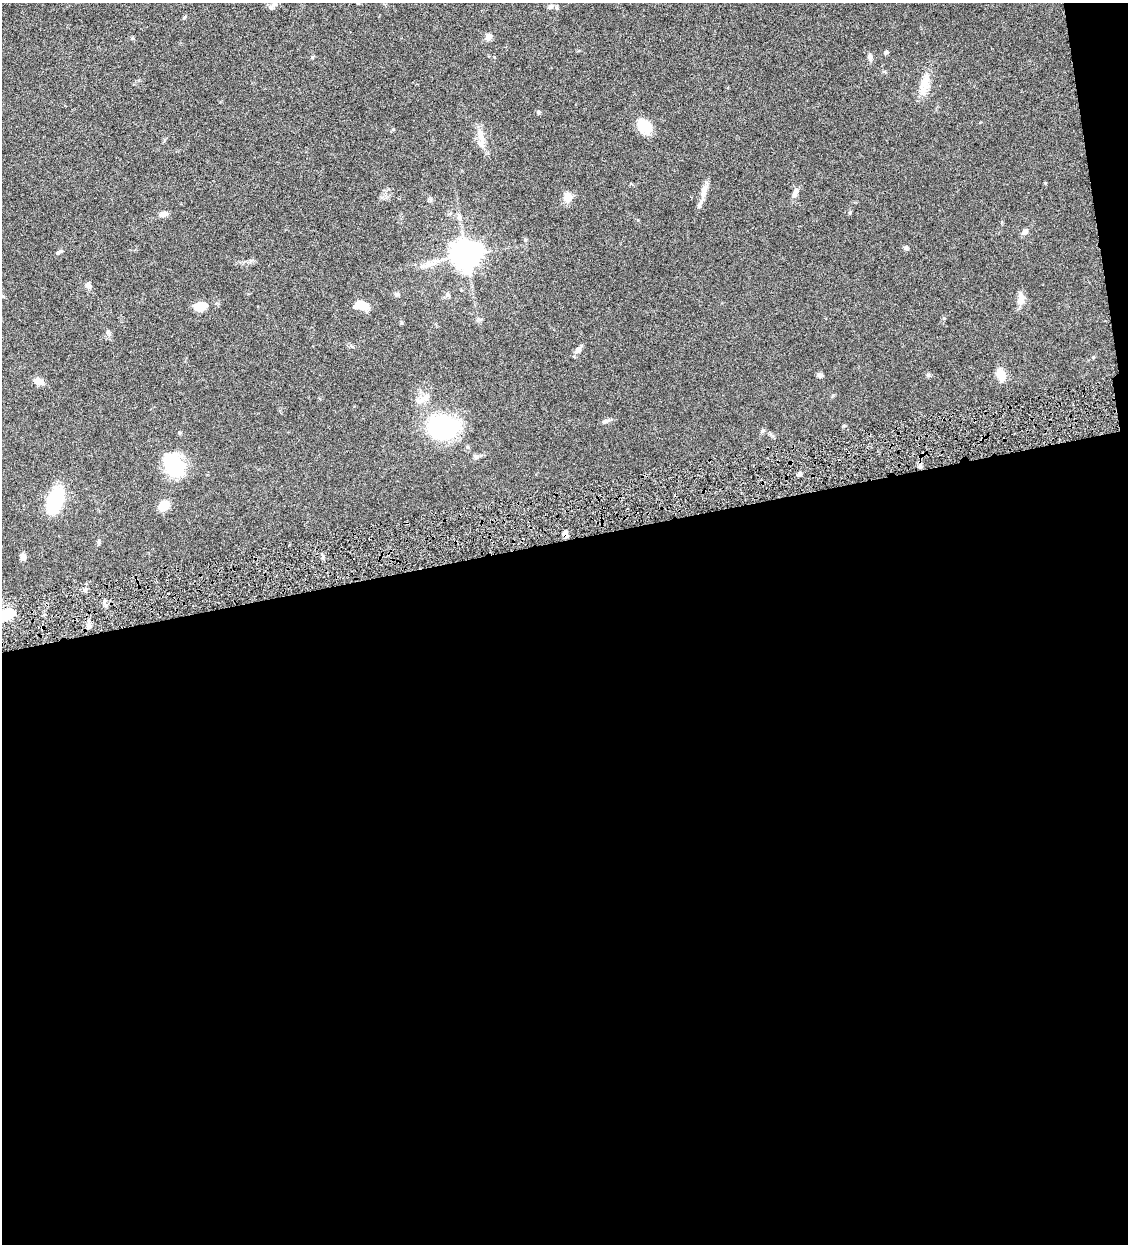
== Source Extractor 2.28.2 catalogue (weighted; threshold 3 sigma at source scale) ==
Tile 16 of 4 x 4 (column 4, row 4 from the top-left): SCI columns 3639-4764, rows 3-1244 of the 4909 x 4973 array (HDU 1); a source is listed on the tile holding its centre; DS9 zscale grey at full resolution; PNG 1130 x 1246 px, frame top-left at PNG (2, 3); no overlay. Shown black and unused: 58% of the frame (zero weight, under 4 of 8 exposures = <1% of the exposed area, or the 3 px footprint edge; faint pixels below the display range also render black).
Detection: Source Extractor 2.28.2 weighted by HDU 2 'WHT'; one run over the whole footprint, this tile lists its part. Background 0.0434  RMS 0.0037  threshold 0.0151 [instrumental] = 3 sigma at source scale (4.09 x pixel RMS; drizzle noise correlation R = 1.36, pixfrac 0.8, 0.05/0.05 arcsec/px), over >= 5 px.
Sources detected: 48; all 48 listed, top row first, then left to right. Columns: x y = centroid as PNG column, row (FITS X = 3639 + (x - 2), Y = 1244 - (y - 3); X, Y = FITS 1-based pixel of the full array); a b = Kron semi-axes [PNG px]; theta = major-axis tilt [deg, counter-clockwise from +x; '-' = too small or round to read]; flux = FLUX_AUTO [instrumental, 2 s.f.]
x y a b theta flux
275 3 11 7 57 1.2
550 6 7 6 - 0.77
185 17 5 3 - 0.39
488 37 8 7 - 1.7
886 52 5 5 - 0.5
870 57 10 5 -86 1.1
924 83 21 13 68 5
538 112 5 4 - 0.44
645 126 17 13 -46 6.7
481 136 25 8 -79 3.7
1045 183 5 3 - 0.26
704 191 20 8 74 3.2
795 192 12 6 72 1.8
568 197 9 8 - 3.9
163 214 9 6 8 2
459 217 9 6 -82 1
1025 232 9 6 35 1.3
906 248 6 5 - 0.61
59 252 11 3 21 0.57
466 255 9 8 - 440
427 265 15 7 20 2.5
88 285 8 6 -60 1.3
397 294 6 5 - 0.61
447 294 6 4 -90 0.61
3 296 5 4 - 0.38
1021 298 17 8 89 2.4
361 305 16 8 -11 5.2
200 307 13 8 8 5.6
108 332 7 5 -58 0.66
578 350 9 7 53 1.8
1001 374 10 7 -69 5.6
820 375 6 5 - 0.96
928 375 6 5 - 0.54
39 381 10 8 -20 2.4
605 421 10 5 19 1
443 427 27 21 0 36
763 431 6 5 - 0.59
476 457 7 6 - 0.81
174 465 30 20 -61 16
920 466 6 5 - 0.74
799 474 5 5 - 0.74
55 501 26 13 74 20
164 506 12 9 41 4.5
565 534 7 5 -75 1.8
99 541 6 4 72 0.47
23 557 8 6 -70 1.3
3 616 23 9 23 14
89 626 6 5 - 0.91
Overlapping masked pixels (flux is a lower limit): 1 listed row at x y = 565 534
Isophote crosses this tile's border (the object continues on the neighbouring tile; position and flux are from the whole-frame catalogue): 2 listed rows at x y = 275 3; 3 616
Unlisted compact peaks at least as high as the median listed source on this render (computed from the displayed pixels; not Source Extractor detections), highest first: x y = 944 318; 312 57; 132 38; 843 426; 850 213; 478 319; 393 129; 401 323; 525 240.